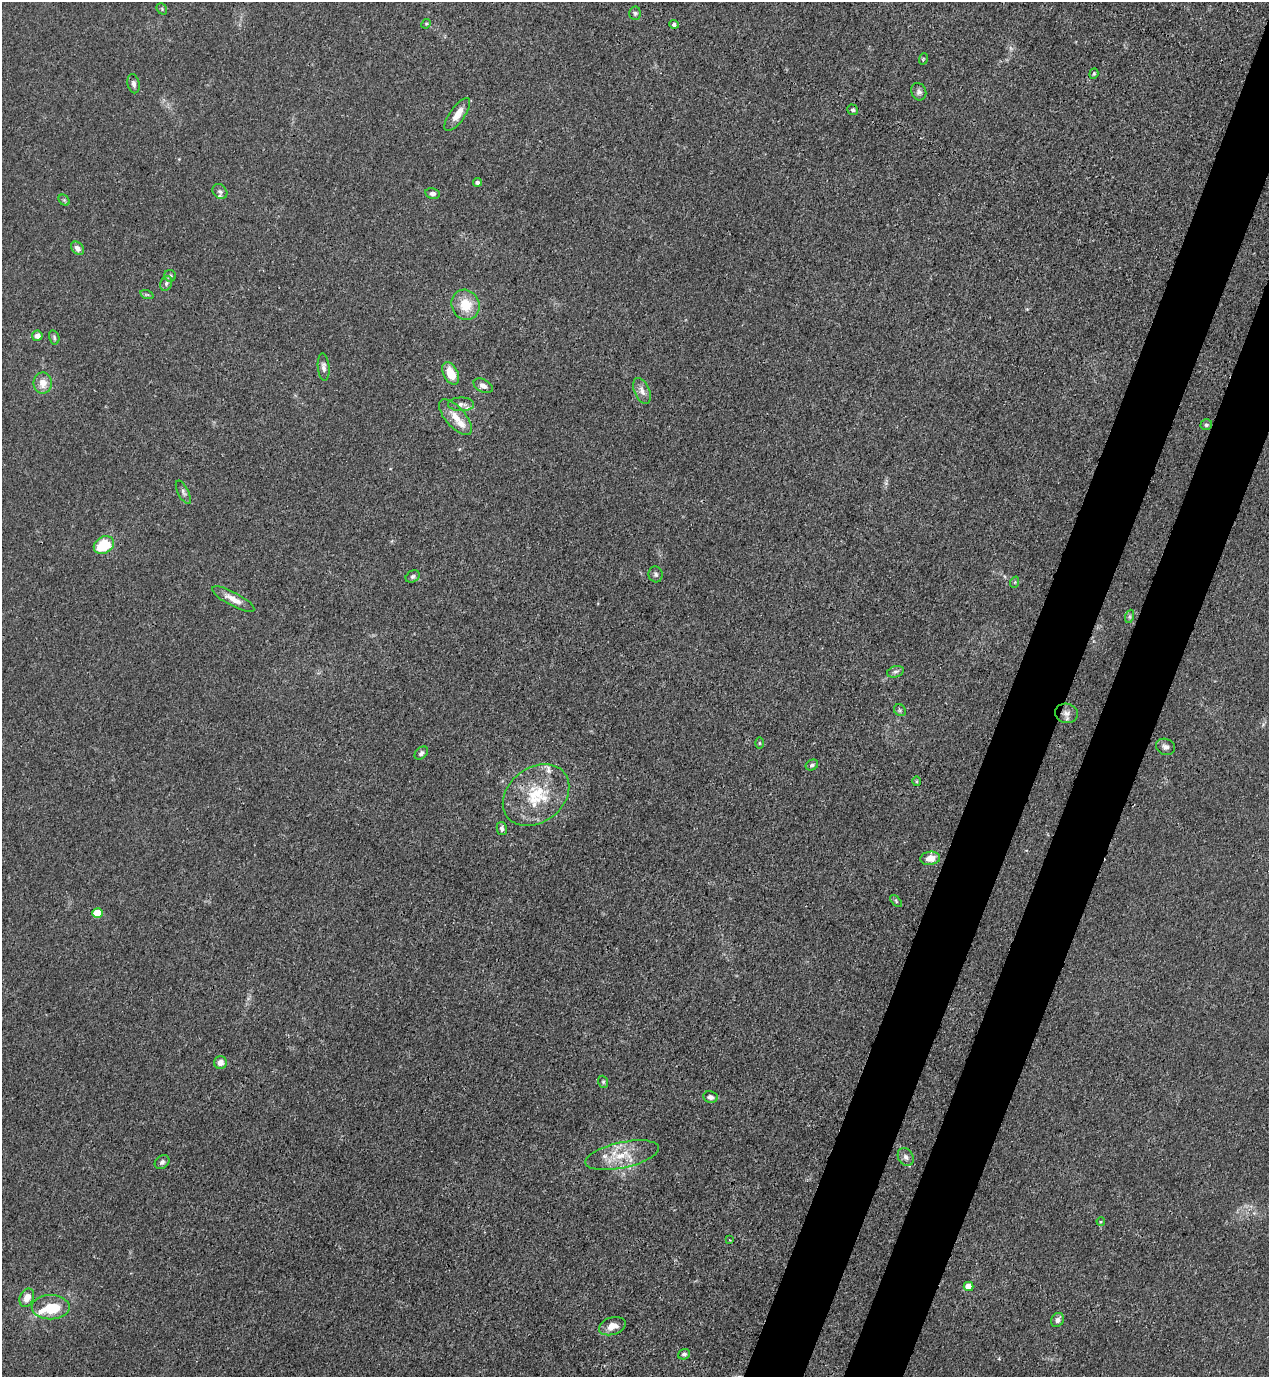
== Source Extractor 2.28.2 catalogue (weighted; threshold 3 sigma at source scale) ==
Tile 10 of 4 x 4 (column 2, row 3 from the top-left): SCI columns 1489-2755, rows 1417-2791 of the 5645 x 5583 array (HDU 1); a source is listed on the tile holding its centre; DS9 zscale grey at full resolution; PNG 1271 x 1379 px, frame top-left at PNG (2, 2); each listed source drawn as its Kron ellipse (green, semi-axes under 4 px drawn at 4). Shown black and unused: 8% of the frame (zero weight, under 3 of 4 exposures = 7% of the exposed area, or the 3 px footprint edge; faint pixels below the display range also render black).
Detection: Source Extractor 2.28.2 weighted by HDU 2 'WHT'; one run over the whole footprint, this tile lists its part. Background 0.0182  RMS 0.0026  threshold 0.0115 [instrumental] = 3 sigma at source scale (4.5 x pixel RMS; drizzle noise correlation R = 1.50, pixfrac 1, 0.05/0.05 arcsec/px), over >= 5 px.
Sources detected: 69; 1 too faint to see at this stretch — neither listed nor drawn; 5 inside a brighter listed object's ellipse — not listed separately; the other 63 listed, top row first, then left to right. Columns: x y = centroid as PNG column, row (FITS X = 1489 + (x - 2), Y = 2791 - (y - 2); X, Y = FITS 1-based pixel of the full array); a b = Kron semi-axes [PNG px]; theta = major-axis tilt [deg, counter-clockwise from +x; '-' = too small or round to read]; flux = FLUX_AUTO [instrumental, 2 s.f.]
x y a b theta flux
162 9 6 4 -50 0.41
635 13 7 5 -86 0.54
426 24 5 4 - 0.27
674 24 5 4 - 0.71
923 59 6 3 72 0.26
1094 74 5 4 - 0.32
133 84 10 6 -79 0.82
919 92 9 7 -69 0.89
853 110 5 5 - 0.57
457 114 19 7 55 3.2
477 182 4 4 - 0.8
220 191 8 6 -46 0.7
433 194 7 5 -9 0.92
64 200 6 5 - 0.42
77 248 7 5 -48 1.3
170 276 6 6 - 0.52
166 283 8 5 71 0.69
147 295 7 4 -18 0.37
466 305 15 13 -66 6
37 336 5 5 - 1.8
54 337 7 5 -75 0.53
324 367 14 6 -84 1.1
451 373 12 7 -62 4.7
43 383 10 9 - 2.7
483 386 10 6 -28 1.2
642 391 14 7 -67 1.6
461 404 13 7 0 1.2
456 417 22 10 -48 3.7
1206 425 6 5 - 0.49
183 492 13 5 -63 0.83
104 545 11 8 31 11
656 574 8 7 - 0.69
413 576 7 5 32 0.64
1015 582 6 3 72 0.24
233 599 24 6 -28 2.6
1130 616 7 4 72 0.46
895 672 8 5 17 0.71
900 710 6 5 - 0.48
1066 713 11 9 -12 1.4
759 743 6 4 -90 0.29
1165 747 10 8 -19 1
421 753 8 5 44 0.71
812 765 7 5 29 0.66
916 781 5 3 - 0.27
536 795 36 27 38 14
502 828 7 5 -79 0.63
930 858 10 6 7 2.8
896 901 7 4 -47 0.39
97 913 5 5 - 7.6
220 1063 6 6 - 1.8
603 1082 6 5 - 0.4
710 1097 7 6 - 0.93
622 1155 37 13 12 7.2
906 1157 9 7 -57 1.1
162 1162 8 6 40 0.78
1101 1221 4 3 - 0.41
730 1240 2 2 - 0.21
968 1286 5 4 - 3.9
27 1298 9 6 65 2.7
51 1307 19 12 0 8.1
1057 1320 7 6 - 1.2
612 1326 14 8 18 2.3
684 1354 6 5 - 0.55